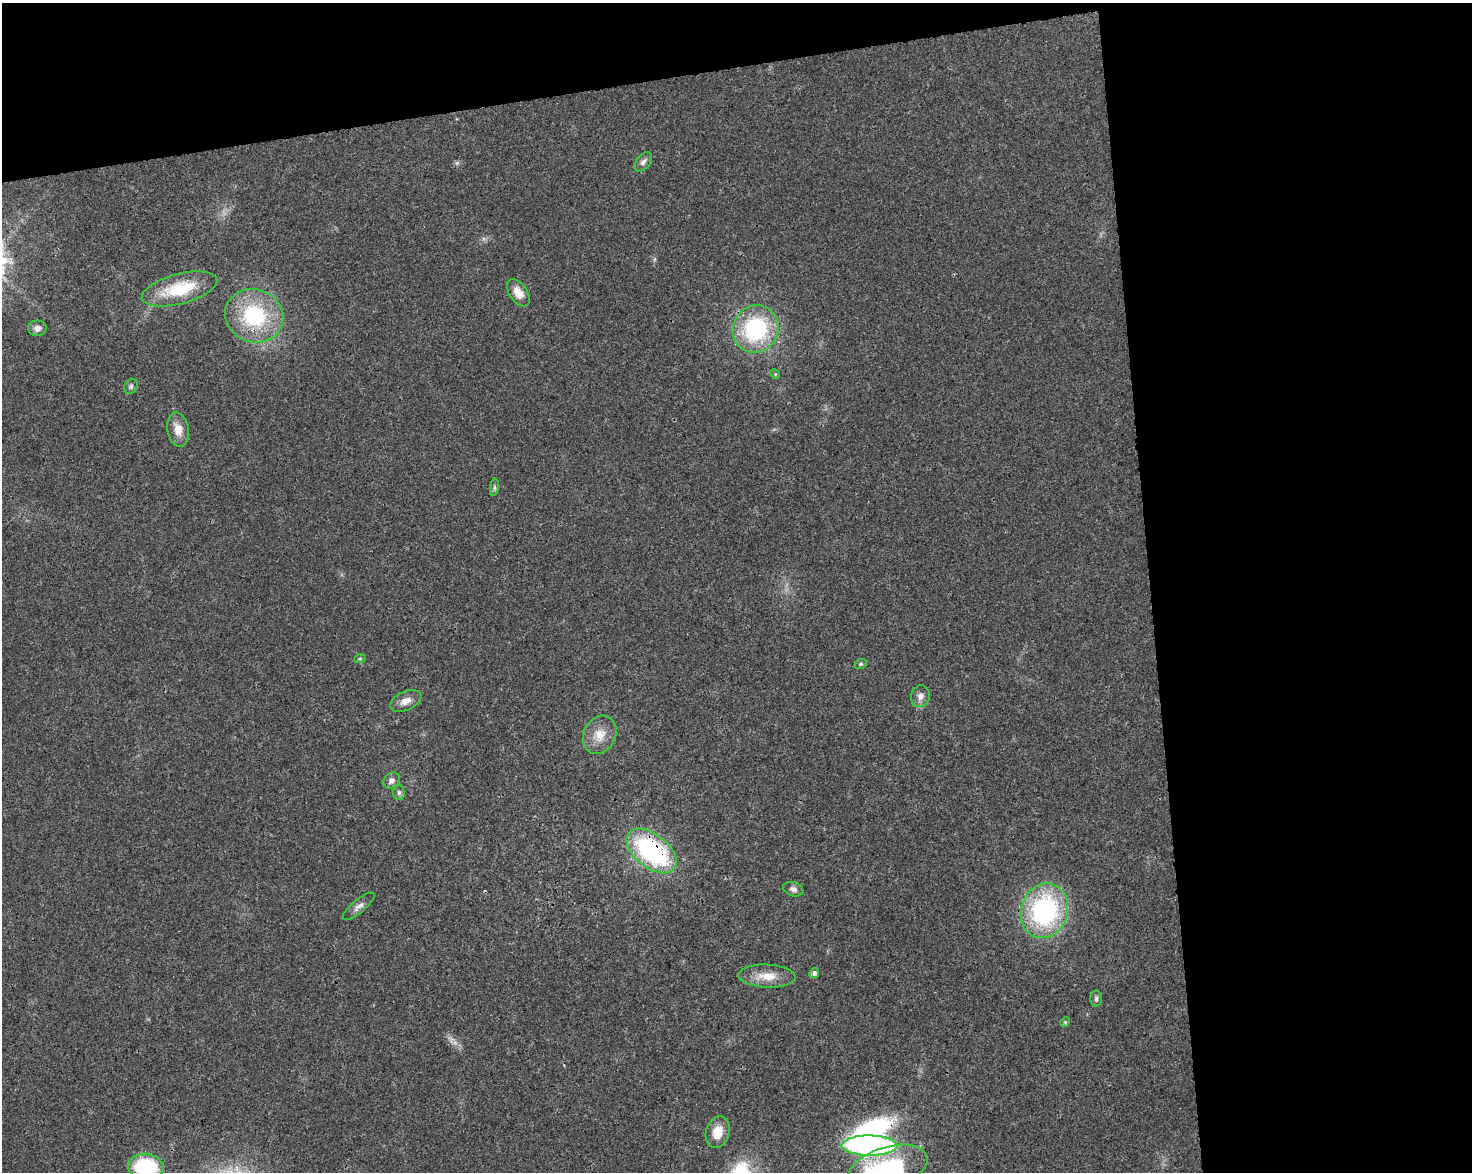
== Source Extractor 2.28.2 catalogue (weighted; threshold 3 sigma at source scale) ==
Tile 3 of 3 x 4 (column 3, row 1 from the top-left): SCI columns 3009-4478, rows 3566-4735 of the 4503 x 4793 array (HDU 1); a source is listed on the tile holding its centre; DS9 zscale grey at full resolution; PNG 1474 x 1174 px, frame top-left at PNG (2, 3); each listed source drawn as its Kron ellipse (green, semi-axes under 4 px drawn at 4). Shown black and unused: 28% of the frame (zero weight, under 3 of 4 exposures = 5% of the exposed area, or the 3 px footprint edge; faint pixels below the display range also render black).
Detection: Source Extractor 2.28.2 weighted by HDU 2 'WHT'; one run over the whole footprint, this tile lists its part. Background 0.0167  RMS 0.0027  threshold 0.0123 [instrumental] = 3 sigma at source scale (4.5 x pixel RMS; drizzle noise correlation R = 1.50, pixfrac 1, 0.0396/0.0396 arcsec/px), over >= 5 px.
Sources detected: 31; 1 too faint to see at this stretch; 1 inside a brighter object's white glare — neither listed nor drawn; the other 29 listed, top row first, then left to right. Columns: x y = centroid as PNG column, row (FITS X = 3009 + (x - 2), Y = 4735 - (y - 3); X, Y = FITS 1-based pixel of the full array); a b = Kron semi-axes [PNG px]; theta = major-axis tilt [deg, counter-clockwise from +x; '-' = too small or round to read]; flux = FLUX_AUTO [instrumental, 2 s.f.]
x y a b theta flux
643 162 11 7 51 1.3
180 289 39 15 15 14
518 293 15 9 -56 3.3
254 316 29 26 -21 23
37 328 9 8 - 1.4
756 329 24 22 65 28
775 374 5 4 - 0.33
131 386 8 6 59 0.64
178 429 17 10 -78 3.6
494 487 8 4 82 0.62
360 658 6 4 20 0.34
861 664 6 4 21 0.42
920 696 11 9 75 1.6
406 701 17 9 24 2.5
600 735 20 16 63 4.8
391 781 9 7 46 1.3
399 793 7 6 - 0.7
651 851 29 16 -39 41
793 889 10 7 -19 1.1
359 906 20 6 40 1.5
1044 911 28 23 73 42
814 973 5 5 - 1.1
767 976 28 11 -3 4.9
1096 998 8 6 88 0.7
1065 1022 5 4 - 0.34
718 1132 16 11 72 4.4
869 1146 28 10 -1 82
146 1167 18 13 -7 21
887 1168 41 21 17 30
Overlapping masked pixels (flux is a lower limit): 1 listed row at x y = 651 851
Isophote crosses this tile's border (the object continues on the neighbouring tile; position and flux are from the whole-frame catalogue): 2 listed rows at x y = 146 1167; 887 1168